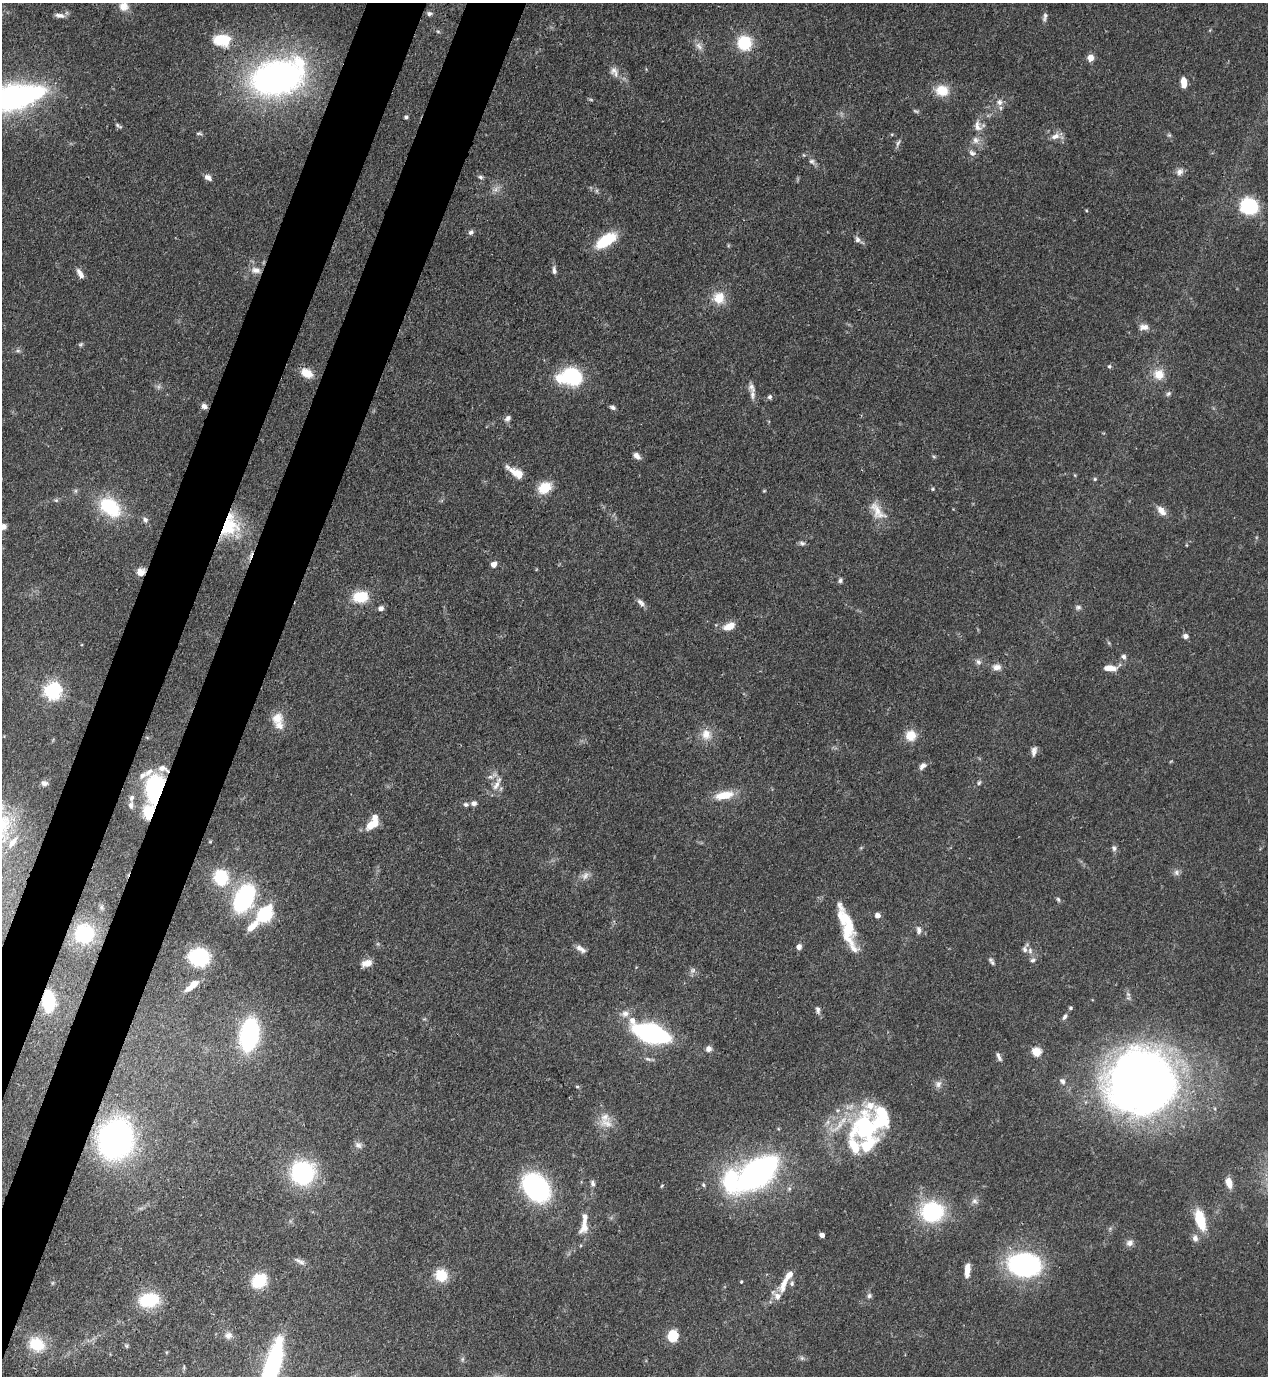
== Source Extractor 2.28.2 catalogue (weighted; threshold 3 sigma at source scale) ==
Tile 7 of 4 x 4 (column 3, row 2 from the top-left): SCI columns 2885-4150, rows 2791-4164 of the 5638 x 5579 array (HDU 1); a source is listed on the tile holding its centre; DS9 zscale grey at full resolution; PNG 1270 x 1378 px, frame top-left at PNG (2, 3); no overlay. Shown black and unused: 8% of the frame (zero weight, under 3 of 4 exposures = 7% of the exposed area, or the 3 px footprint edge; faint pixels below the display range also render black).
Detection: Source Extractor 2.28.2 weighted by HDU 2 'WHT'; one run over the whole footprint, this tile lists its part. Background 0.0662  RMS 0.0035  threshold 0.0158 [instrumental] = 3 sigma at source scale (4.5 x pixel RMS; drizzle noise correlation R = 1.50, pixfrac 1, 0.05/0.05 arcsec/px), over >= 5 px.
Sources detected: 193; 4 too faint to see at this stretch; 2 inside a brighter object's white glare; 1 cosmic-ray / hot-pixel residue — not listed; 15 inside a brighter listed object's ellipse — not listed separately; the other 171 listed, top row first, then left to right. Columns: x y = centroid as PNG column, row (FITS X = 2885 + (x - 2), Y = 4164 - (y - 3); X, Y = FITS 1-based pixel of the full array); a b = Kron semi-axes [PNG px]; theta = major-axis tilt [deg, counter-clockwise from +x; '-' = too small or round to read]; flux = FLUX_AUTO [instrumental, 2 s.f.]
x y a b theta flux
124 6 12 11 - 3.8
429 14 7 5 5 0.97
60 15 13 6 -8 1.6
1045 17 13 5 76 1.2
438 31 6 4 -2 0.48
222 40 21 14 -4 11
744 43 14 13 - 15
699 46 13 7 -49 2
1090 58 6 6 - 3.6
614 72 15 10 -57 2.7
277 77 46 28 17 150
1184 82 9 5 -86 5.3
942 90 16 13 -6 6.9
13 97 42 16 12 150
999 102 9 9 - 2
406 117 5 4 - 0.7
118 126 11 4 -34 0.77
978 126 18 9 -81 3.5
199 133 10 4 -1 0.63
1169 135 6 5 - 0.59
1055 136 13 8 17 2.4
898 143 11 4 63 0.91
972 153 10 7 -30 1.4
812 161 9 7 -32 1.2
1180 172 11 8 52 1.9
208 177 9 6 -29 1.9
480 177 6 5 - 0.75
495 189 10 6 29 1.6
1249 206 19 16 -26 22
1086 210 5 3 - 0.33
471 232 8 6 45 0.94
857 239 8 6 -65 1.2
606 240 21 9 33 17
256 270 14 9 -6 2.8
554 270 10 5 -84 1.3
80 273 14 6 -60 2.1
719 298 16 16 - 6.7
1144 327 14 8 5 2.2
81 344 8 4 27 0.59
18 351 7 4 0 0.68
1109 366 6 5 - 0.62
307 373 14 9 -30 5.4
1159 374 15 14 - 5.3
572 376 19 15 -30 27
752 388 14 8 -70 2
1168 393 8 6 44 0.89
770 397 6 6 - 0.8
204 406 7 6 - 1.6
613 407 7 5 -19 1
508 418 9 6 49 1.3
637 456 9 6 -44 1.9
934 457 5 5 - 0.49
516 473 22 8 -31 6.1
1095 479 5 4 - 0.49
545 488 16 12 31 7.4
933 489 5 4 - 0.46
764 491 4 4 - 0.34
56 500 6 5 - 0.6
110 507 25 17 -39 21
877 511 30 14 -54 6.4
1161 511 14 8 -51 3
145 520 9 7 -45 1.2
228 526 31 24 49 19
3 527 7 6 - 1.9
802 543 9 6 -18 0.95
1186 545 5 3 - 0.29
494 564 6 5 - 2.6
141 572 10 8 24 3
840 580 7 6 - 0.81
360 597 19 13 5 9.4
641 602 12 6 -43 1.5
1078 607 8 6 -3 0.95
381 608 6 5 - 1.5
729 626 14 8 24 4.4
1186 636 6 5 - 1.5
1109 643 6 4 -71 0.48
1123 656 7 6 - 1.2
978 662 8 6 -54 1.1
997 667 12 8 -1 2.3
1110 668 15 7 -5 4
53 691 6 6 - 150
277 718 15 14 - 4.9
706 734 16 14 -64 4.6
911 735 12 11 - 5.7
1034 751 11 6 79 1.6
922 766 10 6 48 1.6
146 773 27 8 29 4.4
490 777 9 5 -4 1.1
44 783 9 7 -11 1.3
979 783 7 4 62 0.65
497 784 23 8 63 3.6
156 789 17 12 81 61
724 795 22 9 11 7.7
474 803 7 6 - 1.2
466 804 7 6 - 0.92
131 805 10 7 -90 1.5
149 812 14 9 86 12
373 824 14 7 29 7
12 842 13 6 53 2.4
1114 848 8 6 -66 1
1177 873 8 7 - 1.3
585 876 12 9 58 2
221 877 12 10 -74 20
244 898 29 17 63 41
1058 899 7 4 -63 0.59
101 907 7 5 -73 0.79
265 913 18 13 56 22
877 915 7 6 - 1.3
252 926 17 6 44 4.7
848 929 45 13 -75 18
919 930 11 7 -86 1.5
84 934 23 22 - 19
799 947 6 5 - 1.9
581 949 15 7 -32 2
1030 950 9 6 -89 1.5
199 957 15 13 -12 30
1033 960 8 6 12 1
367 963 14 8 18 3
992 963 9 5 -46 0.93
693 970 9 7 37 1.3
192 985 18 6 39 5.2
48 1001 12 7 -89 32
1070 1008 5 4 - 0.61
818 1010 9 6 -81 1.1
625 1013 12 10 17 2.5
1065 1017 9 5 57 1.1
651 1033 23 10 -19 100
249 1034 24 13 80 58
709 1049 7 7 - 1.6
1036 1052 5 5 - 18
999 1056 13 4 -65 1.2
1062 1081 9 7 -47 1.3
1142 1083 46 43 10 450
938 1084 10 8 74 1.8
577 1087 6 4 -1 0.42
605 1117 17 12 -20 4.1
865 1127 39 35 61 40
115 1139 26 22 70 140
358 1145 11 8 -31 1.6
303 1173 18 18 - 47
757 1173 31 16 38 140
730 1181 37 22 83 25
593 1183 9 6 -78 1.1
1229 1183 10 6 -75 4.1
662 1185 5 3 - 0.36
703 1185 5 4 - 0.58
536 1187 22 16 -48 77
975 1201 9 7 -37 1.3
932 1212 23 20 15 32
1200 1219 20 9 -74 13
584 1228 17 11 49 3.5
822 1235 4 4 - 2.2
1195 1238 9 8 - 1.6
1130 1243 10 9 - 1.7
300 1261 18 6 -27 1.6
1024 1265 33 22 -5 55
967 1270 15 6 83 4.2
441 1275 14 13 - 8.3
786 1280 38 8 61 6.6
259 1281 15 12 41 13
741 1282 4 3 - 0.41
52 1283 6 4 71 0.4
869 1296 7 7 - 0.9
149 1300 19 13 10 19
228 1335 11 9 21 2
673 1336 7 7 - 16
37 1344 19 16 -35 11
127 1346 6 4 -90 0.5
802 1358 6 6 - 0.74
462 1359 7 4 89 0.68
273 1364 45 13 75 61
Overlapping masked pixels (flux is a lower limit): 6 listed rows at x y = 228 526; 141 572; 156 789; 149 812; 48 1001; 115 1139
Isophote crosses this tile's border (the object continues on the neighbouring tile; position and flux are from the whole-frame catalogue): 4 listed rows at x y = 124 6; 13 97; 3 527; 273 1364